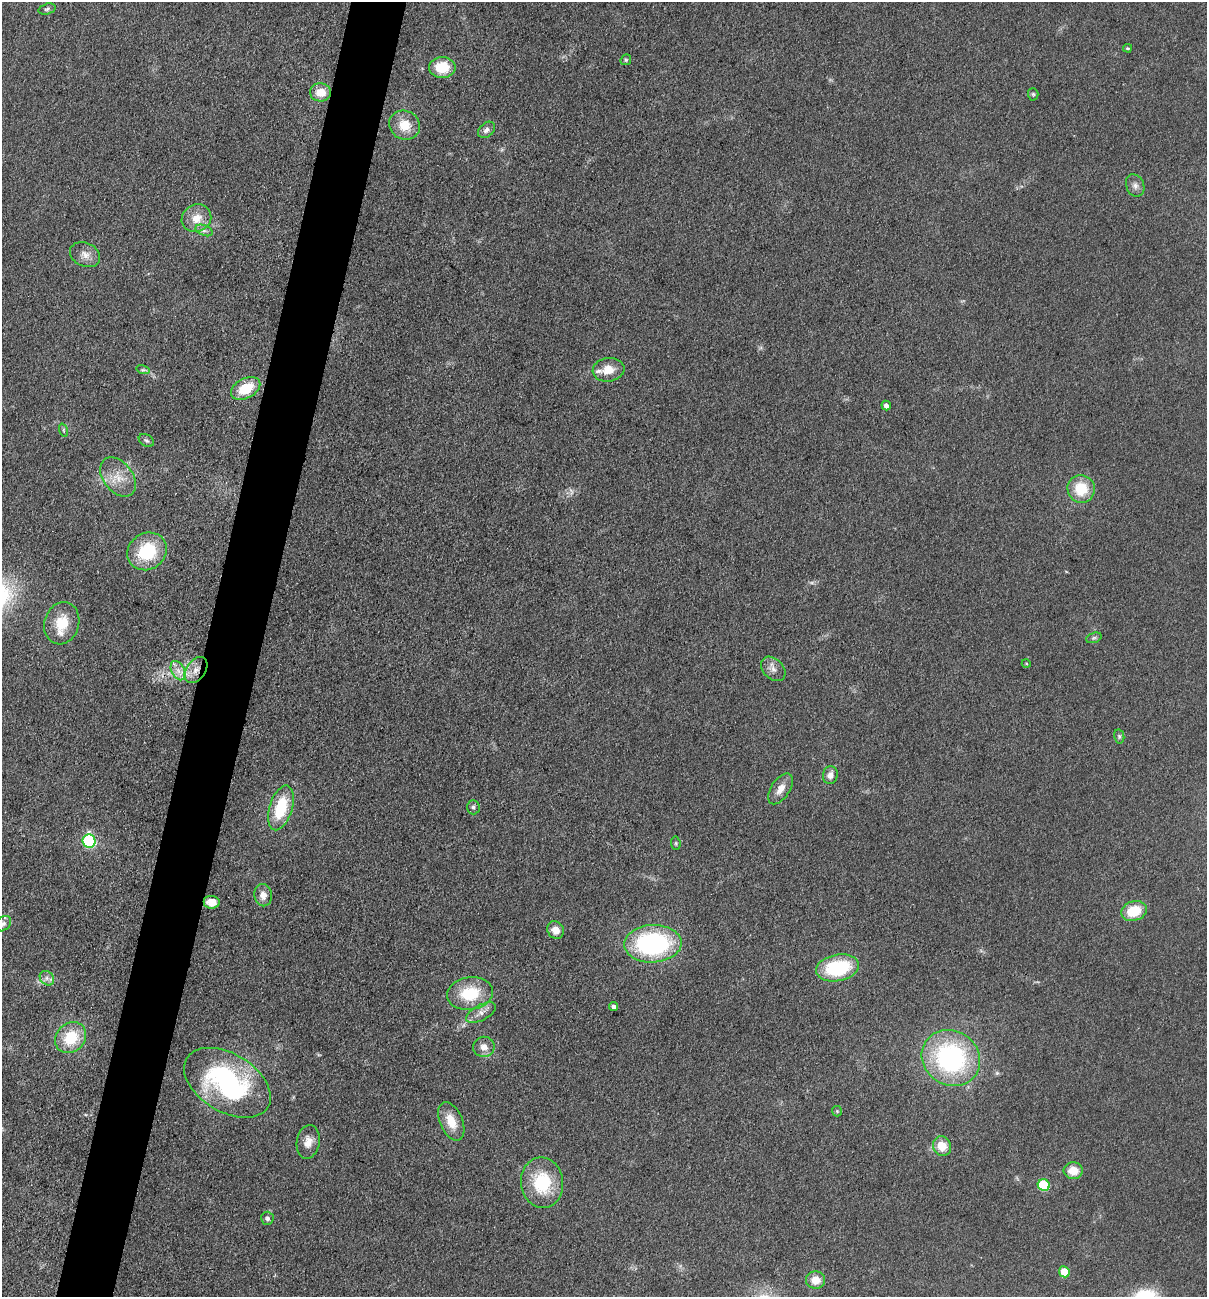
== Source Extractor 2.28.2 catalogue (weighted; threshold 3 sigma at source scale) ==
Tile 7 of 4 x 4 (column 3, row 2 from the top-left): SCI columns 2592-3796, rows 2594-3888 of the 5254 x 5200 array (HDU 1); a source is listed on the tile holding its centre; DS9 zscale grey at full resolution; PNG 1209 x 1299 px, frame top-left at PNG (2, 2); each listed source drawn as its Kron ellipse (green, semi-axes under 4 px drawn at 4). Shown black and unused: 5% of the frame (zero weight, under 3 of 5 exposures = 3% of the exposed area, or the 3 px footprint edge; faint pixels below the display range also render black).
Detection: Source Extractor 2.28.2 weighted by HDU 2 'WHT'; one run over the whole footprint, this tile lists its part. Background 0.119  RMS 0.008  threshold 0.0358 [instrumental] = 3 sigma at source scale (4.5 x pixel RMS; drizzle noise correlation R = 1.50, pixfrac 1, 0.05/0.05 arcsec/px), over >= 5 px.
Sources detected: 62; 1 too faint to see at this stretch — neither listed nor drawn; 2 inside a brighter listed object's ellipse — not listed separately; the other 59 listed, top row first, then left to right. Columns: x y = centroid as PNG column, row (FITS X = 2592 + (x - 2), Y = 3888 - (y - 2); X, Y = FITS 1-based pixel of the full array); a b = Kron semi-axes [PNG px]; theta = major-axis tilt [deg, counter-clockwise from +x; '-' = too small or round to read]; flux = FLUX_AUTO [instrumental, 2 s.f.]
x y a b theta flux
47 9 9 5 16 2
1128 48 4 3 - 0.98
626 60 6 5 - 1.3
442 67 13 10 0 24
320 92 10 9 - 13
1033 94 6 5 - 1.3
405 125 16 14 -28 17
487 130 9 7 42 3.6
1135 185 11 9 -68 4.4
196 218 15 13 28 13
204 230 9 5 -21 2.5
85 255 16 11 -26 7.4
143 370 7 4 -17 1.4
608 370 16 11 8 12
246 388 16 10 28 24
886 406 5 4 - 3.2
63 430 7 4 -71 1.4
146 440 8 6 -32 1.8
118 477 22 14 -52 16
1081 489 14 13 - 25
147 551 20 18 35 43
62 623 21 17 73 21
1094 638 8 5 19 1.6
1026 663 4 3 - 0.74
773 669 14 10 -44 5.7
196 670 15 9 53 10
178 671 10 6 -63 5.7
1119 736 7 5 -79 1.6
830 775 9 7 80 5.2
780 789 17 9 57 8.5
473 807 7 6 - 2.2
281 808 23 11 73 37
89 841 7 6 - 120
676 843 7 4 -84 1.3
263 895 11 9 -80 6
212 902 8 6 -6 12
1134 911 13 9 18 25
3 924 9 6 40 2.9
555 930 9 8 - 8.8
653 944 29 18 3 130
837 968 22 13 11 57
47 978 8 6 -48 3.5
470 993 23 16 8 34
614 1007 4 4 - 2.9
481 1013 16 7 27 6.3
71 1038 17 14 45 30
484 1047 11 10 - 6.5
951 1058 30 27 -33 140
227 1083 47 29 -31 150
837 1111 5 5 - 1.2
451 1121 20 11 -66 16
308 1142 17 11 81 8.6
942 1146 10 9 - 13
1073 1171 9 8 - 13
542 1183 25 21 -83 45
1044 1185 6 5 - 51
267 1218 6 6 - 2.5
1064 1272 5 5 - 23
816 1280 9 8 - 11
Overlapping masked pixels (flux is a lower limit): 1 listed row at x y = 196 670
Isophote crosses this tile's border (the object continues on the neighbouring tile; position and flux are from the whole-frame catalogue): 1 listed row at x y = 3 924